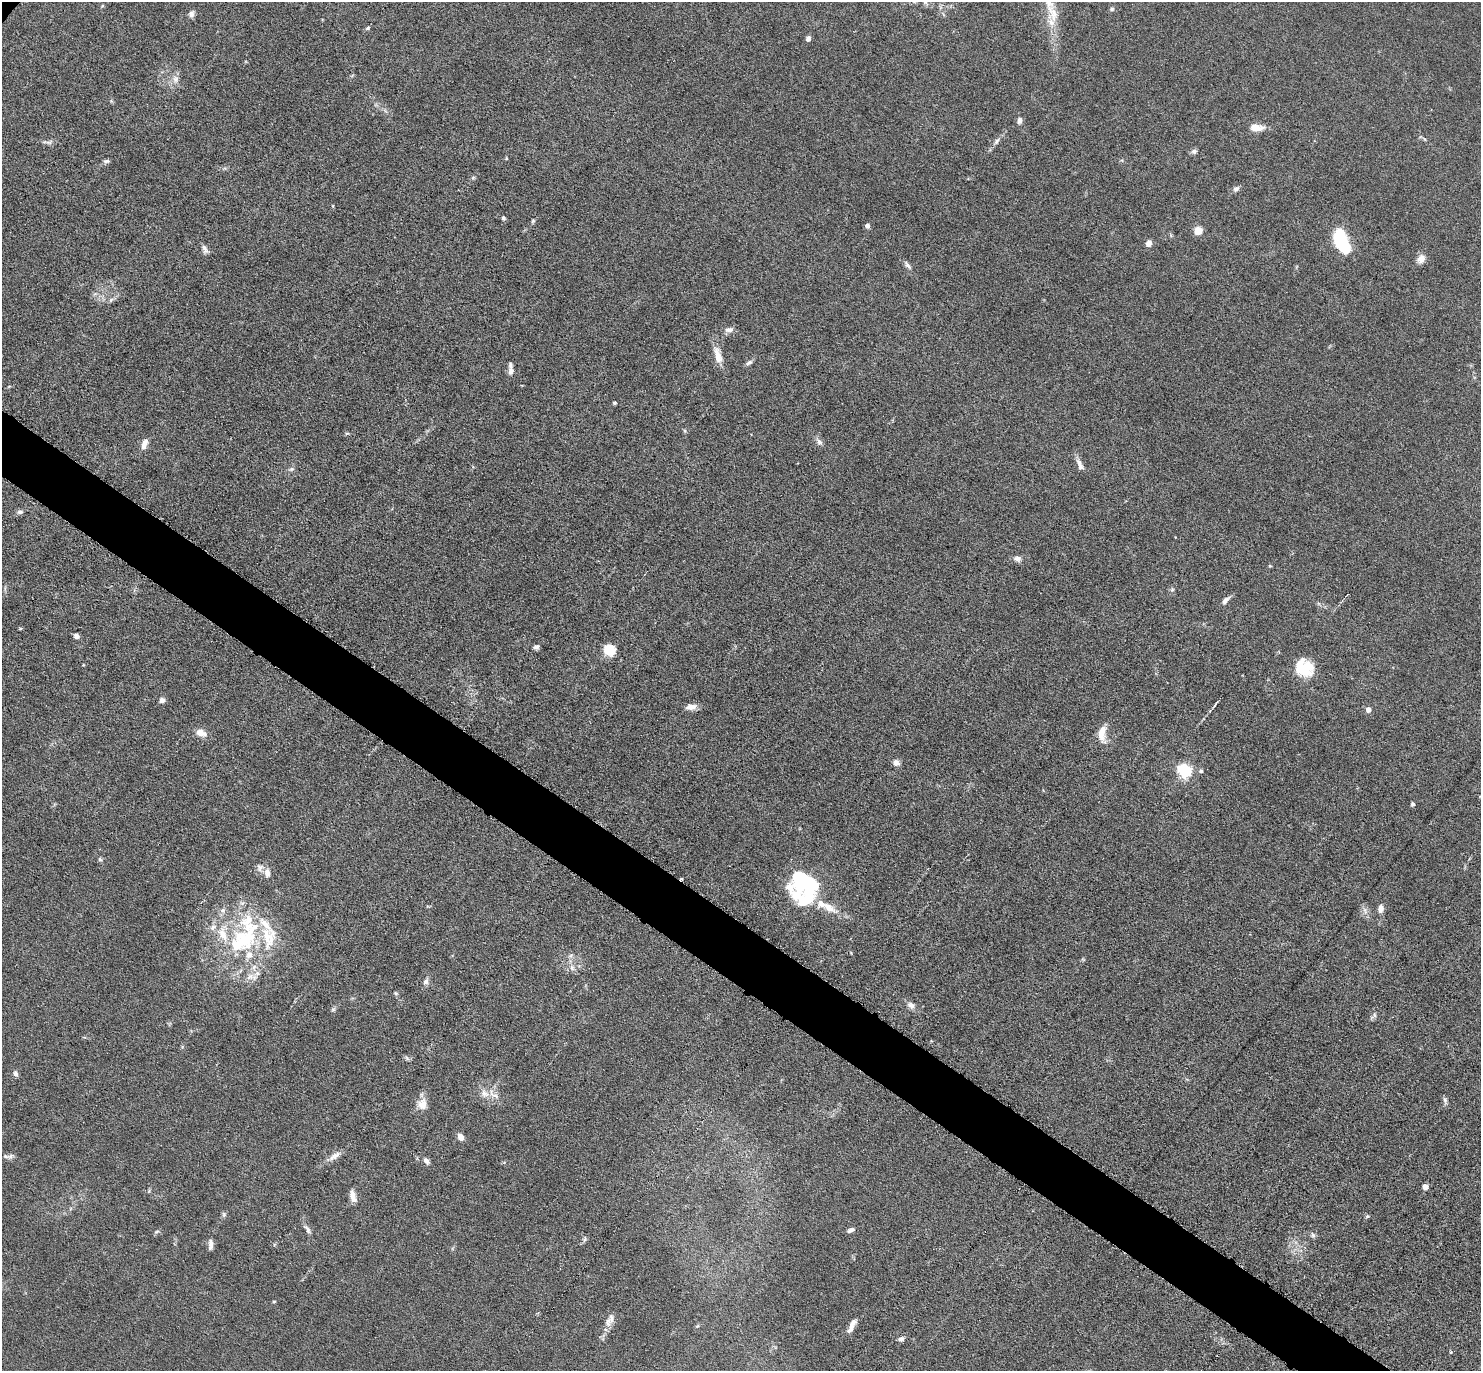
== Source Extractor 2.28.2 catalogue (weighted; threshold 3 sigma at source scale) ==
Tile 6 of 4 x 4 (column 2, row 2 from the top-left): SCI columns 1523-3001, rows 3187-4555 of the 6088 x 6079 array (HDU 1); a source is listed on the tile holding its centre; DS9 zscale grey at full resolution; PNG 1483 x 1373 px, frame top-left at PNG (2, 2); no overlay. Shown black and unused: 4% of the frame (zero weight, under 3 of 6 exposures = <1% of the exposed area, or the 3 px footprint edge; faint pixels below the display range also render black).
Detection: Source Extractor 2.28.2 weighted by HDU 2 'WHT'; one run over the whole footprint, this tile lists its part. Background 0.0331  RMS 0.0038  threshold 0.0154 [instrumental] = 3 sigma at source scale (4.09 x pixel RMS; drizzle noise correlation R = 1.36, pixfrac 0.8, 0.05/0.05 arcsec/px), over >= 5 px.
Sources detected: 111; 1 inside a brighter object's white glare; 2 cosmic-ray / hot-pixel residue — not listed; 14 inside a brighter listed object's ellipse — not listed separately; the other 94 listed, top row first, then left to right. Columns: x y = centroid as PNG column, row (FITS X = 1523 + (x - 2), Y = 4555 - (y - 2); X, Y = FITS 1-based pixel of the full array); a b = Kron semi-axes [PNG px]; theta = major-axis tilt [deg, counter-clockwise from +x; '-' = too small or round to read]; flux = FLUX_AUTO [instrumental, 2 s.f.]
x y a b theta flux
925 2 6 5 - 0.65
1112 9 6 5 - 0.64
1053 13 32 14 -71 7.8
191 14 9 7 80 1.3
368 28 5 4 - 0.51
808 39 6 5 - 1.3
175 79 11 8 82 2.1
1020 120 7 5 90 1.4
1256 128 12 7 -4 4.8
1424 139 6 3 -53 0.41
996 141 10 5 49 1.2
47 142 18 4 -6 1.3
1194 151 7 6 - 1
107 161 9 5 1 0.79
473 178 6 5 - 0.52
1236 189 8 6 38 1.1
503 218 6 5 - 0.6
533 221 6 5 - 0.5
867 226 4 4 - 1.6
1198 231 5 5 - 14
1342 241 24 11 -68 25
1149 243 5 5 - 2.9
205 249 13 6 -71 1.4
1421 259 11 9 59 2.4
908 265 14 5 -53 1.3
111 300 8 5 46 0.81
729 330 12 7 6 1.6
718 355 25 9 -74 4.2
749 363 10 5 32 0.96
511 371 11 7 83 1.9
614 403 4 4 - 0.54
347 433 6 4 17 0.46
819 442 9 7 -58 1.3
144 444 13 7 71 2.6
1080 465 16 6 -65 2.1
292 469 7 5 1 0.79
20 512 8 5 2 0.93
1017 558 10 7 -1 1.6
1270 566 5 3 - 0.31
1172 589 6 5 - 0.6
1225 601 12 6 49 1.6
76 636 5 5 - 1.7
536 647 6 5 - 0.96
609 649 6 5 - 32
1304 668 22 18 -10 10
162 700 6 6 - 1.6
1216 704 9 3 55 0.84
691 707 13 7 2 2.4
1368 710 6 6 - 1.6
201 733 14 8 -20 3
1102 734 22 9 -90 4.6
896 763 7 6 - 1.8
1184 771 6 6 - 68
1201 771 6 5 - 0.57
1413 804 4 4 - 0.83
100 859 7 5 -67 0.62
260 868 11 9 75 1.7
267 873 12 7 -87 2.3
804 887 34 32 -78 38
1381 909 10 6 80 2
1365 910 11 5 -64 1.4
248 927 38 26 -70 25
223 934 23 11 -70 7.2
572 968 9 6 -74 1.4
250 977 12 9 37 2.8
426 981 8 7 - 1.3
396 993 6 5 - 0.51
911 1005 11 8 -39 1.7
333 1009 7 4 1 0.54
1374 1016 13 5 43 0.95
407 1058 8 4 -53 0.63
15 1074 7 5 -75 1.2
494 1094 19 7 -39 3.1
1445 1100 10 5 -82 0.92
422 1104 14 12 79 3.8
460 1137 7 5 -58 2.6
10 1156 10 6 15 1.2
334 1156 19 7 33 2.5
426 1161 8 5 -48 1.4
1425 1187 5 4 - 3.2
353 1196 14 7 -76 2.7
224 1214 8 6 78 0.73
1367 1216 5 4 - 0.51
307 1229 15 5 -52 1.4
851 1230 9 5 22 1.1
157 1232 8 3 19 0.53
1313 1235 8 6 -63 0.84
585 1239 7 4 71 0.65
210 1245 14 5 88 1.5
274 1301 5 3 - 0.35
608 1322 13 7 75 2.2
853 1323 11 6 43 1.8
697 1326 5 5 - 0.46
901 1339 8 5 -1 0.97
Isophote crosses this tile's border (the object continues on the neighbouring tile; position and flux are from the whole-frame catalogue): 1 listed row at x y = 925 2